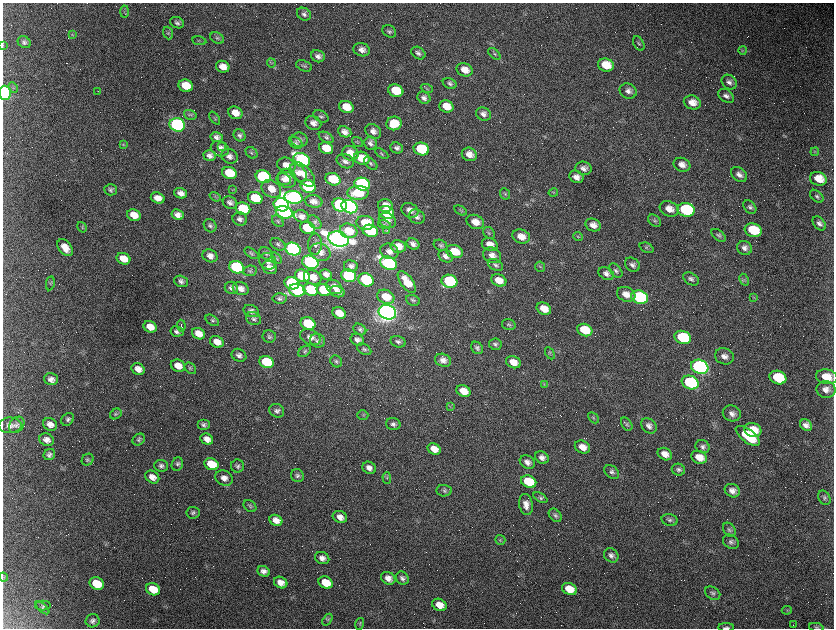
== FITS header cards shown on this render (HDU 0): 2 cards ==
NAXIS1  =                 1663 / length of data axis 1
NAXIS2  =                 1252 / length of data axis 2

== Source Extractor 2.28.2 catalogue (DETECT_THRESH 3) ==
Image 1663 x 1252 px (HDU 0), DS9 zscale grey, zoomed out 1/2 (1 PNG px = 2 x 2 image px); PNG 836 x 630 px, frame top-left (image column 2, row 1251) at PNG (3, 3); each listed source drawn as its Kron ellipse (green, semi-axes under 4 px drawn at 4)
Background 2550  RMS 44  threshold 132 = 3 sigma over >= 5 px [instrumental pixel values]
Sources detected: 442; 128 cannot appear on this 1/2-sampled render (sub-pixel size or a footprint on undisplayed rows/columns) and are neither listed nor drawn; the other 314 listed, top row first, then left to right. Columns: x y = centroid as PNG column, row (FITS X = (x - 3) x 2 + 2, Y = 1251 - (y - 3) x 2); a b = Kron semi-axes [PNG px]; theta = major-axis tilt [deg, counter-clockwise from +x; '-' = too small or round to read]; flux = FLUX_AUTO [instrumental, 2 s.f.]
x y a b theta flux
124 11 6 3 87 1.1e+04
304 14 7 6 - 3.0e+04
177 23 7 5 -23 3.0e+04
389 31 7 5 -35 2.3e+04
168 33 6 4 -69 1.5e+04
72 34 3 2 - 6.3e+03
217 38 7 5 -32 1.9e+04
199 41 7 3 -12 1.0e+04
24 42 7 5 -34 2.6e+04
639 43 8 5 -63 1.9e+04
3 45 4 2 - 6.1e+03
362 50 8 6 -18 5.6e+04
743 50 4 3 - 8.7e+03
418 53 8 5 -35 3.1e+04
494 54 7 4 -43 1.9e+04
318 56 7 6 - 4.0e+04
271 63 4 4 - 1.3e+04
606 65 8 6 -18 1.8e+05
304 66 8 5 -19 2.3e+04
223 67 7 5 -20 9.0e+04
465 70 8 6 -25 8.8e+04
729 82 8 6 -41 3.7e+04
450 84 7 5 -27 2.7e+04
186 86 7 6 - 1.7e+05
13 87 5 4 - 1.8e+04
427 88 6 3 -21 1.3e+04
98 91 2 1 - 7.4e+03
396 91 8 6 -18 2.9e+05
628 91 9 7 -29 4.5e+04
5 93 7 6 - 1.7e+06
726 96 9 6 -36 4.3e+04
424 98 7 5 -34 3.8e+04
692 102 9 7 -20 1.0e+05
446 106 7 6 - 1.3e+05
346 107 7 6 - 1.6e+05
235 113 7 6 - 1.0e+05
483 114 7 6 - 4.5e+04
190 115 6 4 -15 1.8e+04
321 116 8 5 -28 2.4e+04
215 118 7 3 -55 1.2e+04
313 123 8 6 -23 5.3e+04
394 123 7 7 - 2.1e+05
177 125 8 6 -17 3.2e+06
373 131 8 6 -36 4.8e+04
345 132 7 5 -25 5.1e+04
240 135 6 5 - 2.8e+04
217 137 6 5 - 3.9e+04
326 137 8 5 -30 2.2e+04
300 140 8 7 - 3.8e+04
358 142 6 4 -39 1.2e+04
296 143 7 5 -33 2.4e+04
371 143 6 6 - 3.6e+04
123 145 4 2 - 7.5e+03
222 147 2 2 - 5.2e+03
326 148 7 5 -21 1.8e+05
397 148 6 5 - 3.3e+04
220 149 9 7 -23 5.8e+04
421 149 8 6 -16 7.4e+05
815 152 4 4 - 9.9e+03
251 153 6 5 - 1.8e+04
350 153 8 7 - 1.2e+05
382 154 7 4 -33 1.6e+04
469 154 8 6 -23 8.0e+04
210 156 6 5 - 4.0e+04
229 156 8 7 - 4.7e+04
362 158 8 6 -19 2.0e+05
302 160 8 6 -27 2.7e+06
345 161 9 6 -24 3.9e+04
371 164 8 4 -41 2.0e+04
286 165 9 7 -23 1.1e+05
682 165 8 6 -22 6.2e+04
584 168 8 6 -15 4.6e+04
229 173 7 6 - 3.1e+05
298 173 10 7 -44 5.6e+04
303 174 15 8 -45 1.1e+05
739 174 9 6 -38 4.8e+04
263 177 8 6 -20 1.9e+06
576 177 7 6 - 5.8e+04
287 178 10 9 - 9.1e+04
284 179 7 5 -23 4.1e+04
333 179 8 6 -23 3.6e+05
818 179 8 6 -17 1.4e+05
362 184 8 6 -18 2.4e+06
308 187 8 6 -19 1.5e+06
271 189 10 8 -32 1.1e+05
110 190 6 5 - 2.3e+04
232 190 3 2 - 5.8e+03
181 193 6 5 - 5.6e+04
358 193 10 7 1 3.0e+05
553 193 5 4 - 1.2e+04
505 194 6 5 - 1.6e+04
817 196 8 5 -42 2.3e+04
215 197 6 3 -34 1.0e+04
293 197 9 6 -12 4.0e+06
158 198 7 5 -18 8.4e+04
255 198 7 6 - 4.0e+05
314 201 9 6 -11 5.7e+04
230 203 7 6 - 3.6e+04
281 205 8 6 -22 3.8e+06
340 205 7 6 - 1.5e+06
385 206 7 6 - 8.8e+04
349 207 8 6 -20 6.3e+06
750 207 8 5 -45 2.8e+04
243 209 7 6 - 5.6e+05
669 209 10 7 -23 8.9e+04
410 210 9 7 -28 6.1e+04
461 210 7 4 -28 1.4e+04
686 210 9 6 -14 1.0e+06
284 212 9 6 -16 2.4e+06
387 213 8 6 -23 6.0e+05
134 215 7 5 -22 1.2e+05
178 215 6 5 - 4.9e+04
301 216 7 6 - 5.3e+04
417 217 8 7 - 3.8e+04
240 219 7 6 - 3.7e+04
387 220 9 7 -32 5.7e+04
278 221 7 4 -42 1.6e+04
654 221 7 5 -39 2.0e+04
315 222 8 5 -48 3.1e+04
475 222 9 7 -21 9.8e+04
365 223 9 7 -8 2.6e+05
819 223 8 5 -52 3.6e+04
384 225 6 3 -18 1.2e+04
593 225 8 6 -22 7.0e+04
210 226 7 6 - 2.2e+04
82 227 5 3 - 1.2e+04
307 228 7 6 - 4.1e+05
387 230 3 3 - 7.4e+03
753 230 8 6 -18 3.7e+05
349 231 9 7 -19 1.9e+05
370 231 8 6 -19 8.7e+05
489 233 7 5 -47 1.8e+04
719 235 8 5 -40 2.1e+04
521 236 9 7 -18 1.0e+05
578 237 5 4 - 1.1e+04
338 239 10 7 -17 1.3e+07
278 244 8 5 -29 2.3e+04
315 244 11 7 85 3.7e+04
413 244 6 5 - 3.8e+04
490 244 8 6 -22 8.7e+04
441 245 7 5 -25 2.0e+04
398 246 8 6 -11 9.4e+04
65 248 9 6 -50 1.1e+05
647 248 7 4 -23 1.7e+04
745 248 8 7 - 4.3e+04
293 249 8 6 -21 4.6e+06
389 251 9 7 -22 6.2e+04
454 251 8 6 -20 2.2e+05
320 252 10 8 -25 7.6e+04
251 253 8 4 -33 1.8e+04
266 253 7 5 -33 2.2e+04
492 255 9 7 -25 6.4e+04
210 256 8 6 -26 5.5e+04
446 256 7 6 - 4.4e+04
277 258 6 4 -50 1.3e+04
123 259 7 5 -25 1.2e+05
268 261 9 8 - 5.4e+04
310 262 8 6 -22 1.9e+06
388 263 9 6 -24 2.5e+06
495 265 8 5 -28 2.6e+04
632 265 8 6 -39 3.6e+04
351 266 7 6 - 3.5e+04
237 267 7 6 - 1.9e+06
270 267 7 6 - 7.0e+04
540 267 5 5 - 1.5e+04
250 271 7 5 7 2.1e+04
616 271 8 5 -48 2.7e+04
326 274 6 5 - 4.4e+04
606 274 8 6 -31 3.9e+04
302 276 7 6 - 5.9e+05
349 276 8 6 -21 1.5e+06
313 277 9 7 -23 1.2e+05
691 279 8 5 -33 2.9e+04
366 280 8 6 -26 7.6e+05
499 280 8 6 -25 1.1e+05
744 280 6 4 -61 1.8e+04
181 281 7 5 -20 3.3e+04
449 281 8 6 -15 1.1e+06
407 282 13 6 -54 1.7e+05
50 283 7 3 79 1.3e+04
292 283 7 6 - 1.5e+06
334 287 9 6 -30 6.7e+04
231 288 6 6 - 3.3e+04
241 289 8 6 -22 6.4e+04
311 289 7 6 - 7.8e+05
297 290 8 6 -12 1.6e+06
324 290 7 6 - 4.7e+05
337 292 8 5 -14 4.4e+04
626 294 9 7 -22 8.5e+04
386 297 9 6 -25 1.6e+05
640 297 8 6 -18 1.6e+06
754 297 4 2 - 6.7e+03
279 298 7 5 -4 2.4e+04
413 300 7 5 -24 1.9e+04
544 309 7 5 -24 1.3e+05
251 311 8 6 -24 3.7e+04
387 312 9 7 -20 1.1e+07
339 313 7 5 -25 1.3e+05
253 319 8 6 -29 2.7e+04
212 320 7 4 -36 1.7e+04
308 324 7 6 - 6.7e+05
509 325 7 5 -15 1.8e+04
181 326 6 2 -83 1.3e+04
150 327 7 5 -26 1.0e+05
360 329 7 5 -34 2.2e+04
585 330 8 6 -21 3.0e+05
177 331 7 5 -11 3.3e+04
198 334 7 5 -26 9.2e+04
269 336 6 6 - 2.3e+04
310 337 10 7 -26 5.5e+04
683 337 8 6 -19 7.5e+05
357 340 7 5 -32 3.9e+04
318 341 8 6 -25 3.4e+04
217 342 7 5 -22 8.2e+04
398 342 8 5 -13 2.5e+04
495 344 6 5 - 2.2e+04
477 348 7 5 -49 2.6e+04
364 349 7 5 -32 2.0e+04
305 351 7 5 34 1.9e+04
550 353 6 3 -61 1.3e+04
239 355 8 6 -30 4.1e+04
724 356 9 8 - 5.9e+04
443 360 8 6 -19 5.6e+04
336 361 6 5 - 1.9e+04
267 362 7 6 - 7.6e+05
513 362 7 6 - 9.6e+04
178 366 7 6 - 1.0e+05
700 367 9 7 -19 4.3e+06
190 368 6 5 - 1.6e+04
138 369 7 5 -28 6.9e+04
827 377 11 7 -9 1.4e+05
778 378 8 6 -20 4.4e+05
51 379 7 6 - 4.6e+04
690 382 9 6 -19 9.6e+05
544 384 4 2 - 7.8e+03
826 389 9 8 - 6.6e+04
463 391 7 5 -25 1.2e+05
450 406 4 3 - 8.4e+03
277 411 7 6 - 3.0e+04
732 413 9 8 - 5.2e+04
116 414 6 5 - 1.7e+04
363 415 5 4 - 1.3e+04
593 418 6 2 -45 1.0e+04
68 419 7 5 49 2.7e+04
50 424 7 6 - 6.3e+04
393 424 7 6 - 3.0e+04
627 424 7 5 -55 1.9e+04
10 425 11 7 1 5.3e+04
17 425 9 7 50 3.4e+04
203 425 6 5 - 2.4e+04
806 425 6 5 - 5.0e+04
649 426 8 6 -45 4.6e+04
753 430 8 7 - 2.1e+05
748 436 14 6 -37 3.5e+05
207 439 6 5 - 6.2e+04
47 440 7 6 - 5.5e+04
139 440 7 5 38 2.1e+04
582 447 8 6 -26 9.1e+04
703 447 7 6 - 2.9e+04
434 449 7 5 -29 9.3e+04
49 454 6 5 - 3.1e+04
665 454 7 6 - 8.0e+04
699 457 8 6 -23 1.2e+05
542 458 7 5 -32 4.9e+04
88 460 6 5 - 2.0e+04
527 462 8 6 -30 5.1e+04
177 464 7 5 68 2.3e+04
211 464 7 5 -26 2.7e+05
161 466 7 6 - 2.7e+04
237 466 6 6 - 2.4e+04
369 468 7 6 - 4.6e+04
678 470 7 5 -21 2.6e+04
612 472 8 6 -39 2.9e+04
297 476 7 6 - 2.6e+04
152 477 7 6 - 6.3e+04
224 478 9 7 -28 5.7e+04
387 478 6 4 -86 1.3e+04
529 482 8 6 -23 4.1e+05
444 491 7 5 -5 2.2e+04
732 491 8 6 -30 5.9e+04
540 498 8 4 -31 1.9e+04
824 498 7 5 -59 2.4e+04
526 505 11 6 -81 7.0e+04
250 506 7 5 -38 1.8e+04
193 513 6 6 - 2.2e+04
555 515 7 5 -48 2.4e+04
340 517 7 5 -25 6.3e+04
276 520 7 5 -29 7.3e+04
670 520 8 6 -15 2.8e+04
729 530 8 5 -55 2.3e+04
500 540 5 5 - 1.4e+04
731 542 8 6 -35 3.3e+04
611 555 8 6 -41 4.0e+04
322 558 7 6 - 4.6e+04
264 571 6 5 - 4.3e+04
3 577 4 2 - 5.6e+03
388 578 7 6 - 6.6e+04
402 578 7 6 - 3.0e+04
281 583 7 5 -28 7.3e+04
326 583 7 5 -29 2.0e+05
97 584 7 6 - 3.0e+05
153 589 7 6 - 1.9e+05
569 589 8 6 -25 1.7e+05
713 593 8 6 -32 2.6e+04
439 605 7 6 - 1.0e+05
43 606 8 5 1 2.1e+04
42 608 8 3 -42 1.8e+04
787 610 5 3 - 1.1e+04
327 620 6 2 54 1.1e+04
93 621 7 6 - 3.2e+04
360 624 6 4 74 1.3e+04
793 625 2 1 - 3.5e+03
726 627 8 3 0 1.9e+04
816 627 7 3 -12 1.3e+04
At the frame edge (FLAGS 8, measured only in part): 4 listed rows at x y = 3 45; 5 93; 726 627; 816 627
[128 sub-pixel or undisplayed-footprint detections neither listed nor drawn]